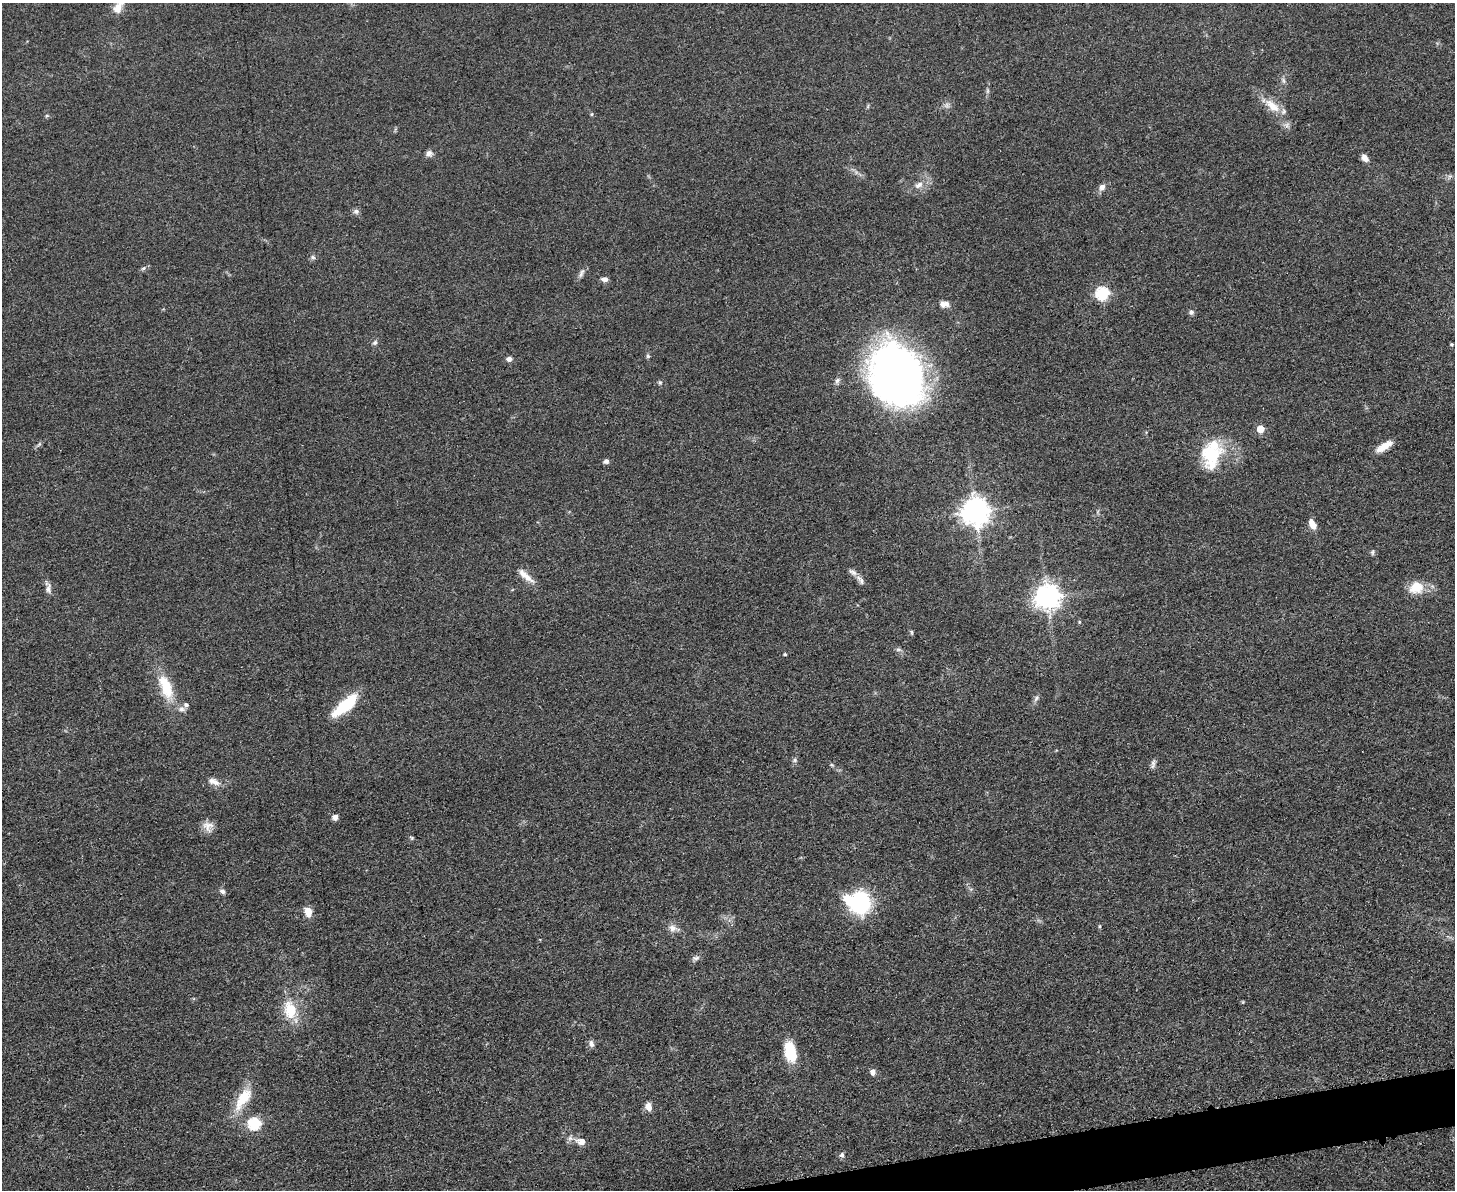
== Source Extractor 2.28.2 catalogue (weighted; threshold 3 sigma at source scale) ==
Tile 5 of 3 x 4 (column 2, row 2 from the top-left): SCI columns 1592-3044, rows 2384-3571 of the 4748 x 4767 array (HDU 1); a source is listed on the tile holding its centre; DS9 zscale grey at full resolution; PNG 1457 x 1192 px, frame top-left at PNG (2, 3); no overlay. Shown black and unused: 2% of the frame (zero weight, under 3 of 5 exposures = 1% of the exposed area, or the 3 px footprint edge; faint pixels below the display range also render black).
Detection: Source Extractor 2.28.2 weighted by HDU 2 'WHT'; one run over the whole footprint, this tile lists its part. Background 0.0464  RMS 0.0055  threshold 0.0249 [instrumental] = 3 sigma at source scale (4.5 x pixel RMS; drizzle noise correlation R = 1.50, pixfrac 1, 0.05/0.05 arcsec/px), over >= 5 px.
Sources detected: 72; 2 too faint to see at this stretch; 1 inside a brighter object's white glare — not listed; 3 inside a brighter listed object's ellipse — not listed separately; the other 66 listed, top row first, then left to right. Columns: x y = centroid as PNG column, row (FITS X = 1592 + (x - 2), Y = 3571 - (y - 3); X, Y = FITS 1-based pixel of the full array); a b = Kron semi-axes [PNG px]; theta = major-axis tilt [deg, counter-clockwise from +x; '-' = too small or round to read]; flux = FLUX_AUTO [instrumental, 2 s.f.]
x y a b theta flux
117 9 12 10 58 5.4
1283 80 9 4 -71 1.2
1272 106 26 12 -41 10
592 114 5 3 - 0.6
429 153 9 7 -1 2.2
1365 158 9 6 -50 3.1
919 185 12 7 31 3.6
1102 187 9 7 55 2.7
356 211 7 7 - 1.7
313 257 6 5 - 1.1
143 268 7 5 22 1.2
581 273 15 5 64 2.1
604 279 8 5 -5 2.4
1102 293 6 6 - 64
944 304 11 7 1 3.9
1191 312 7 6 - 1.6
375 342 7 6 - 1.3
1452 344 4 4 - 0.69
648 356 6 5 - 0.88
509 359 5 4 - 2.8
897 375 58 45 -67 320
660 382 6 5 - 0.86
1260 429 5 5 - 10
39 444 8 4 53 1
1384 446 21 7 32 6.3
1212 455 33 28 31 27
606 461 6 5 - 1.8
975 511 9 8 - 700
1312 524 11 7 -63 5.3
1372 552 7 5 82 0.96
853 572 14 7 -28 2.5
527 577 20 8 -42 5.7
861 581 12 6 -77 2.1
1416 587 18 15 18 11
48 588 15 6 82 2.5
1047 596 8 8 - 520
1079 622 5 4 - 0.6
912 632 7 3 -81 0.73
898 650 8 4 -8 1.2
785 654 4 3 - 0.64
166 687 33 14 -67 18
1036 698 10 6 54 1.6
186 705 7 6 - 1.3
345 705 32 11 41 24
795 760 7 6 - 1.2
1153 764 12 5 84 1.8
832 765 6 4 -44 0.73
213 781 17 8 -21 3.9
335 817 8 7 - 2.1
208 826 15 12 -50 4.5
412 838 7 4 -32 0.76
222 891 8 6 -34 1.6
861 902 20 18 67 54
308 912 10 7 -75 6.1
1099 926 5 3 - 0.61
673 928 10 10 - 3.3
696 958 10 5 6 1.6
290 1010 24 16 -77 16
591 1044 10 6 -75 1.9
790 1052 22 12 -77 18
873 1072 9 7 -88 2.2
243 1098 33 14 56 15
648 1106 9 7 -72 3.9
254 1123 6 6 - 61
581 1141 12 9 -14 4.2
842 1155 6 6 - 1.5